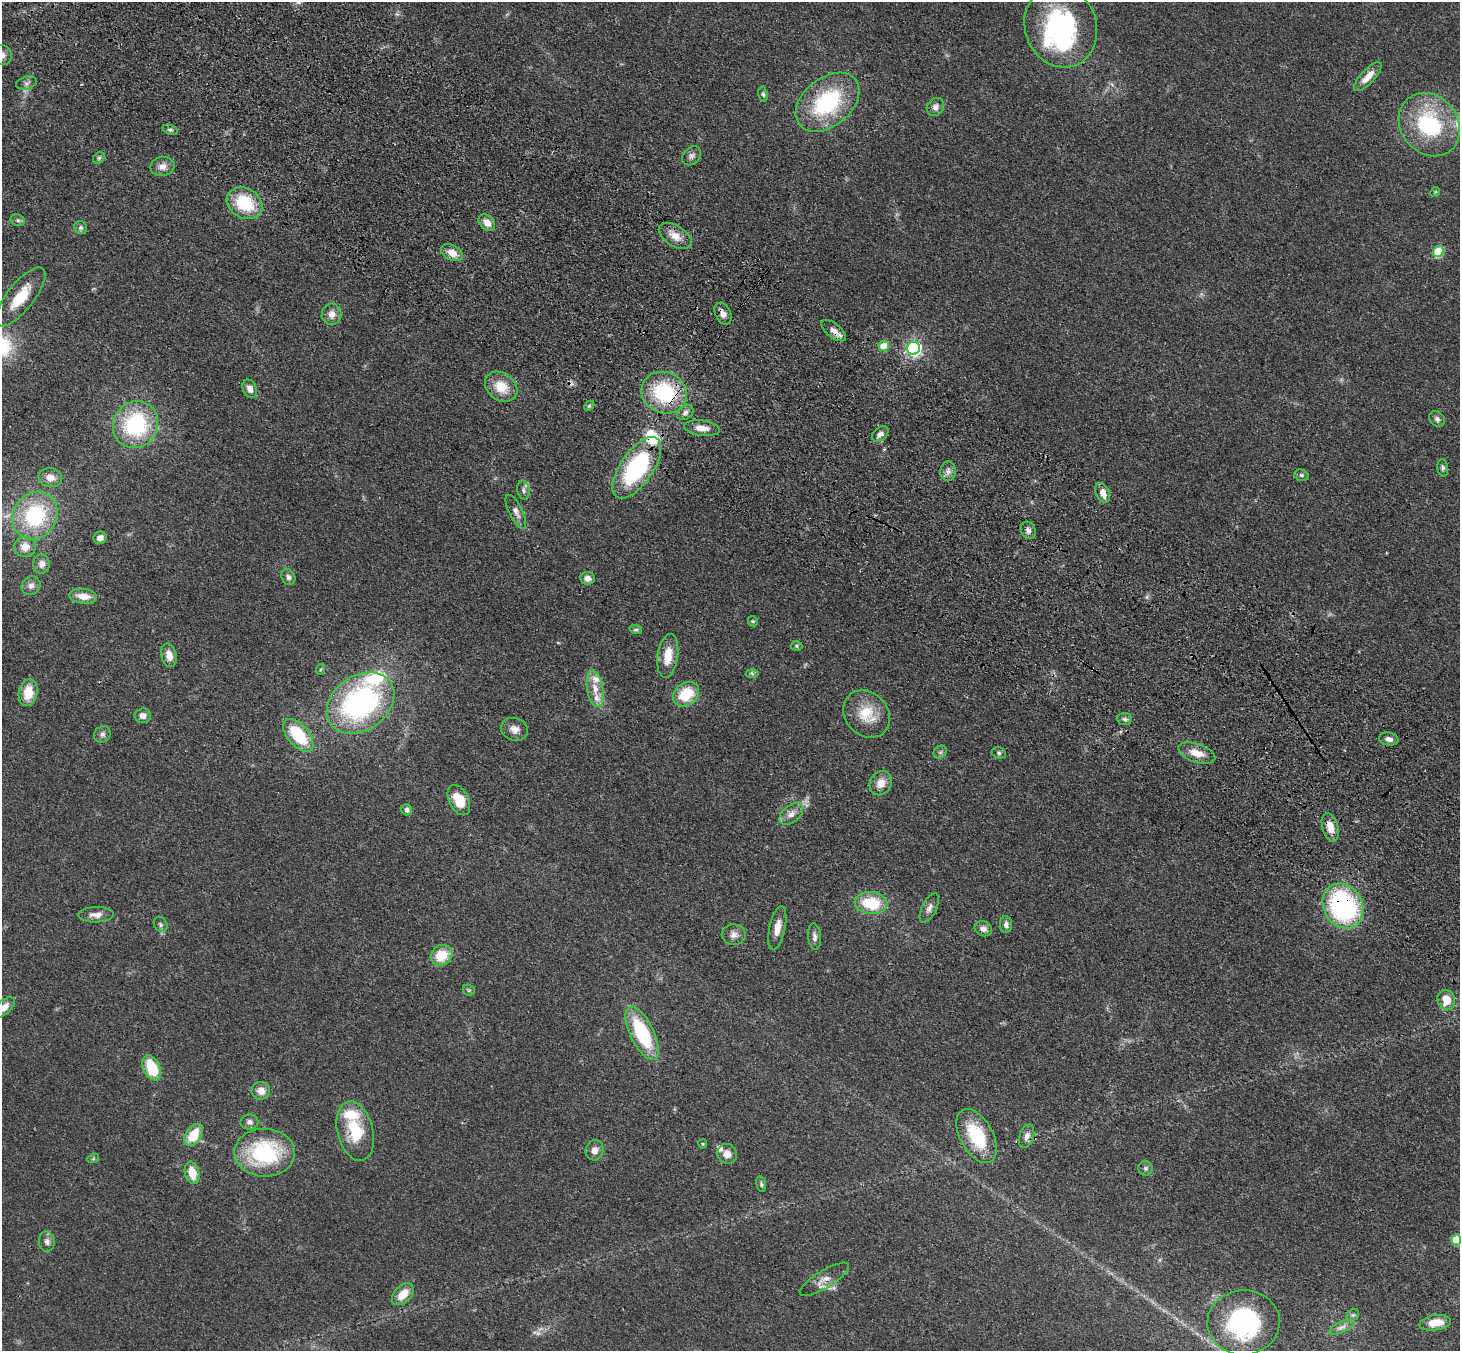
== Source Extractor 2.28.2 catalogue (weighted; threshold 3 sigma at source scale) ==
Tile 11 of 4 x 4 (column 3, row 3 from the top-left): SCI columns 2997-4454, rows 1601-2949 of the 5990 x 6038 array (HDU 1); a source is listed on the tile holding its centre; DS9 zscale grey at full resolution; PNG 1462 x 1353 px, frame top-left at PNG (2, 2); each listed source drawn as its Kron ellipse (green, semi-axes under 4 px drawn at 4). Shown black and unused: <1% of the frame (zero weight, under 3 of 4 exposures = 6% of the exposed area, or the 3 px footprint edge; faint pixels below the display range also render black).
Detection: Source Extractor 2.28.2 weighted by HDU 2 'WHT'; one run over the whole footprint, this tile lists its part. Background 0.0389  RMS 0.0045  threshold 0.0204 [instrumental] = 3 sigma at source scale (4.5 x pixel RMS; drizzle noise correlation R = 1.50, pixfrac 1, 0.05/0.05 arcsec/px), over >= 5 px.
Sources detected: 128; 1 too faint to see at this stretch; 1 inside a brighter object's white glare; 1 cosmic-ray / hot-pixel residue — neither listed nor drawn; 9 inside a brighter listed object's ellipse — not listed separately; the other 116 listed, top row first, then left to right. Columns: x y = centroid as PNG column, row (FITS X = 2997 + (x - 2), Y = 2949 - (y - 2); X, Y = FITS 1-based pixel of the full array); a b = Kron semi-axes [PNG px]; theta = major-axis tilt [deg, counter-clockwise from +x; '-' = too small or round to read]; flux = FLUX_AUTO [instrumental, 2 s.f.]
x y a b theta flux
1061 26 41 36 -71 62
2 55 10 10 - 2.7
1368 77 19 7 47 5.5
27 83 11 6 15 1.6
763 94 8 5 -79 0.86
827 102 36 24 39 45
935 107 9 8 - 2.3
1429 125 34 28 -50 42
170 130 8 4 -20 0.96
692 156 11 8 45 1.8
99 158 6 5 - 0.86
162 166 12 9 12 3.3
1435 192 5 4 - 0.54
245 203 19 15 -30 21
18 220 7 5 -22 0.98
487 223 9 7 -46 3.7
81 228 7 6 - 1
675 236 18 10 -33 5.4
1438 251 5 5 - 21
452 253 11 7 -27 4.8
21 297 36 13 51 15
332 314 10 10 - 3.7
723 314 11 7 -62 3.1
834 331 15 7 -38 3.1
884 346 5 5 - 12
914 348 6 6 - 120
501 387 17 13 -36 9.8
250 389 10 7 -65 2.7
664 393 23 20 -26 35
589 406 6 4 44 0.64
685 412 9 6 33 1.7
1437 419 8 7 - 1.6
136 425 24 22 58 43
702 428 18 7 -7 4.5
880 434 9 6 42 2.1
637 468 36 16 56 57
1443 468 9 5 -83 1
948 471 10 7 88 2.1
1301 475 7 5 -16 0.89
50 478 12 9 -8 3.9
523 490 10 6 -78 1.3
1103 493 10 6 -65 4.8
516 512 18 6 -64 2.7
35 516 25 21 59 38
1028 530 9 7 -61 1.9
100 538 7 6 - 2.5
25 547 11 10 - 4.8
42 564 10 8 85 2.9
288 577 8 6 -64 1.5
587 578 7 6 - 2.7
31 586 10 9 - 2.2
83 596 14 7 -6 5.5
753 621 5 4 - 0.64
636 630 6 4 -18 0.75
796 646 6 4 -3 0.7
169 655 12 7 -78 4.3
668 656 22 10 82 8.7
321 669 6 3 70 0.56
752 673 6 4 -3 0.82
595 689 18 8 -80 5.2
28 693 13 9 80 9.6
686 694 14 11 36 15
360 703 37 27 36 95
867 714 25 21 -47 13
143 716 8 7 - 2.9
1124 719 7 5 -3 1.2
514 729 14 11 -18 3.5
102 734 9 7 45 1.6
298 735 20 10 -49 23
1389 739 9 6 -10 2.2
940 752 7 6 - 0.97
999 753 7 5 -15 0.87
1197 753 19 9 -19 5.8
881 783 12 10 59 4.9
459 800 16 10 -64 9.1
407 810 6 5 - 1.7
791 814 13 8 39 3.3
1330 827 14 8 -74 5.4
871 903 16 11 -7 18
1343 906 23 19 -61 71
929 908 16 7 63 2.3
96 915 17 7 1 3.7
161 924 8 6 -59 1.1
1006 925 8 6 -89 1.7
777 928 22 8 78 4.9
983 929 9 7 -23 2.1
734 935 12 10 -2 2.6
814 937 13 6 -84 1.9
441 955 11 9 37 11
469 990 6 5 - 0.74
1446 1000 10 8 -68 7.3
4 1007 13 7 40 4.6
642 1033 29 12 -64 32
152 1068 13 8 -65 16
261 1091 9 9 - 4
249 1122 9 7 2 1.8
355 1131 30 18 -76 19
193 1135 12 7 56 11
977 1136 29 16 -61 24
1027 1136 12 7 73 2.4
703 1144 4 4 - 0.47
595 1150 10 9 - 3.1
265 1153 30 24 -2 42
727 1154 10 9 - 3.3
93 1159 6 4 19 0.59
1145 1168 7 7 - 1.1
192 1173 11 7 -75 7.4
761 1184 8 5 -81 0.89
1456 1240 5 5 - 15
47 1242 10 8 -87 2.2
824 1279 28 8 31 4.6
403 1294 13 8 45 6.9
1353 1315 7 5 43 0.98
1243 1322 36 32 3 62
1435 1323 16 7 9 7.2
1342 1327 14 5 24 2
Overlapping masked pixels (flux is a lower limit): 5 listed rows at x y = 21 297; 723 314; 834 331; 664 393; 1343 906
Isophote crosses this tile's border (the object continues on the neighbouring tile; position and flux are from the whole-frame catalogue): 3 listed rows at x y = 2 55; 4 1007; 1456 1240